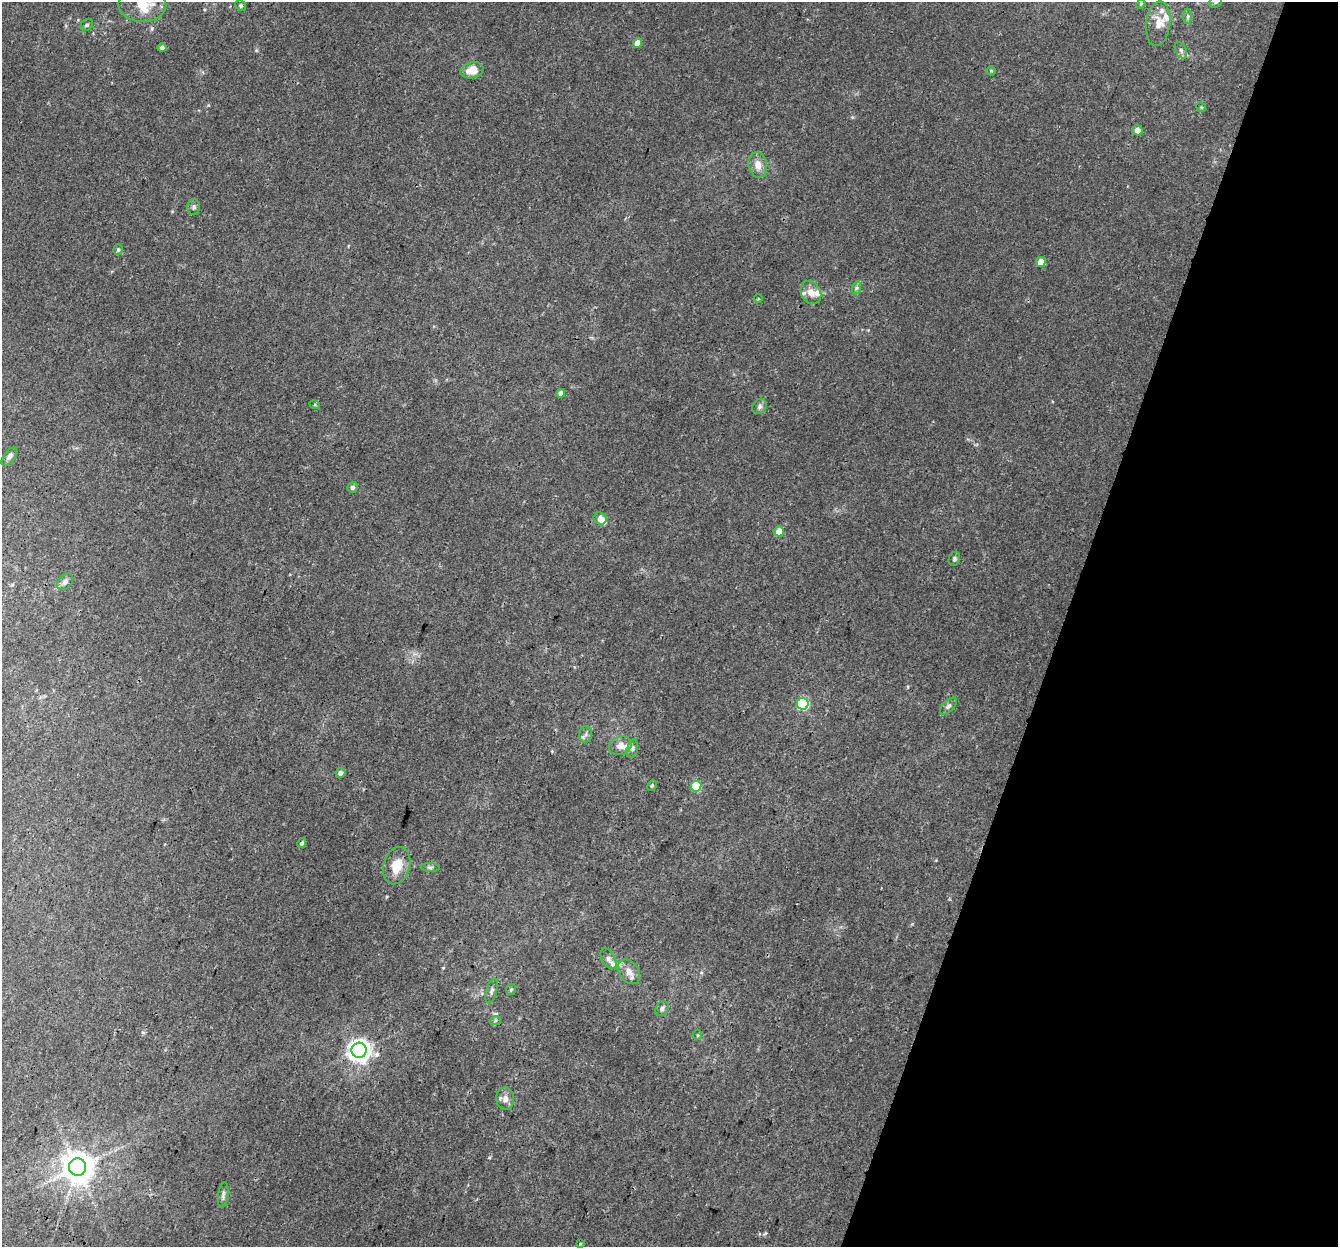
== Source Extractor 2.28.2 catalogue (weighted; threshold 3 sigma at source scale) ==
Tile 8 of 4 x 4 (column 4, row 2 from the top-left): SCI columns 4031-5366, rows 2764-4008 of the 5396 x 5588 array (HDU 1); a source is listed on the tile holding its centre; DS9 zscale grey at full resolution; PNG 1340 x 1249 px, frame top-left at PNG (2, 2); each listed source drawn as its Kron ellipse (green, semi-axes under 4 px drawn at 4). Shown black and unused: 21% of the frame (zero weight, under 3 of 4 exposures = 5% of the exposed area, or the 3 px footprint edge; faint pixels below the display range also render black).
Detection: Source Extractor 2.28.2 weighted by HDU 2 'WHT'; one run over the whole footprint, this tile lists its part. Background 0.0283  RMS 0.0038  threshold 0.017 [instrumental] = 3 sigma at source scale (4.5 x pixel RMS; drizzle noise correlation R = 1.50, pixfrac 1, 0.0396/0.0396 arcsec/px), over >= 5 px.
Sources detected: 62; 9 inside a brighter listed object's ellipse — not listed separately; the other 53 listed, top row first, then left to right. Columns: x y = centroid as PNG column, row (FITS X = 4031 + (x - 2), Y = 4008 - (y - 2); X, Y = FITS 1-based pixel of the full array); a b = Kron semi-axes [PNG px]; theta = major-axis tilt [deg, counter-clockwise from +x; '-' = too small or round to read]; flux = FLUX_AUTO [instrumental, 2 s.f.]
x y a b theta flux
1215 2 6 5 - 0.91
1141 4 5 4 - 0.46
142 5 24 17 0 9.2
241 6 6 5 - 0.72
1188 16 8 4 90 0.71
1158 24 22 12 83 4.8
87 25 7 5 41 0.9
638 43 5 4 - 3.8
162 48 5 4 - 1.1
1181 50 9 5 -63 1.1
472 70 11 8 15 5.5
991 71 5 4 - 0.42
1201 107 5 4 - 0.45
1137 130 5 5 - 2.9
758 165 13 9 -78 3.4
194 207 8 6 89 1
118 250 5 4 - 0.63
1041 262 5 5 - 5
856 288 6 4 71 0.71
811 292 12 9 -59 3.3
758 299 4 3 - 0.28
561 393 4 4 - 1.8
315 405 5 3 - 0.39
759 406 8 6 48 1.1
9 456 11 5 52 1.1
352 487 6 5 - 0.95
600 518 7 6 - 3
779 531 5 5 - 6
954 559 7 5 69 0.82
65 582 9 6 51 1.4
803 704 6 6 - 36
948 706 11 5 46 1.2
586 734 8 6 84 1.2
620 746 11 9 19 2.5
632 748 9 5 75 1
340 773 5 4 - 1.7
652 785 5 4 - 0.5
696 786 5 5 - 14
302 843 5 4 - 0.77
397 866 19 13 73 7.3
430 867 9 4 -4 0.78
608 959 11 6 -61 1.4
629 972 13 9 -53 2.9
511 989 6 5 - 0.49
492 991 13 5 74 1.2
662 1009 8 6 54 1.3
495 1021 5 3 - 0.41
698 1035 5 4 - 0.48
359 1050 7 7 - 270
505 1099 11 9 -86 2.6
78 1167 9 8 - 670
223 1195 13 5 82 1.2
580 1244 4 3 - 0.31
Isophote crosses this tile's border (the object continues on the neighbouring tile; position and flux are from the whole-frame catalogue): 2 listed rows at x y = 1215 2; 142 5